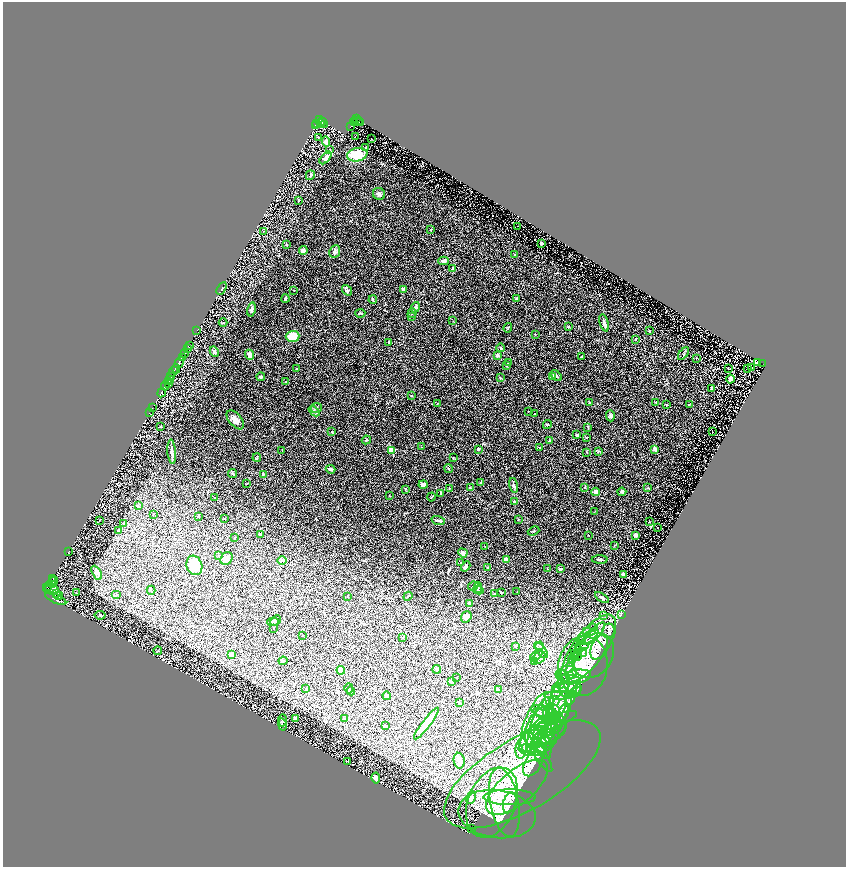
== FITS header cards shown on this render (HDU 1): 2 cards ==
NAXIS1  =                 1687
NAXIS2  =                 1730

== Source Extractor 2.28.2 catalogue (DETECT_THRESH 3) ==
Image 1687 x 1730 px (HDU 1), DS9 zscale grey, zoomed out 1/2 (1 PNG px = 2 x 2 image px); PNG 848 x 869 px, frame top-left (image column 2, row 1730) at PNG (3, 2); each listed source drawn as its Kron ellipse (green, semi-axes under 4 px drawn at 4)
Background 0.472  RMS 0.083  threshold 0.248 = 3 sigma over >= 5 px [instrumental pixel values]
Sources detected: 327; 24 cannot appear on this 1/2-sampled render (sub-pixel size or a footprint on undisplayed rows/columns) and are neither listed nor drawn; the other 303 listed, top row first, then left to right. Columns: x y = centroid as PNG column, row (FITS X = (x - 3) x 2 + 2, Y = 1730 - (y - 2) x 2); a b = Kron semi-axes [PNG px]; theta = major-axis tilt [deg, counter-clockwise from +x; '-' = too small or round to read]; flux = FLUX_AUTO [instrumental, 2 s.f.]
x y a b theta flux
357 119 3 1 - 120
319 120 2 2 - 400
357 121 7 4 -13 290
322 122 3 1 - 88
359 122 3 2 - 180
355 123 2 2 - 46
317 124 3 1 - 38
321 124 4 2 - 170
324 124 2 1 - 3.3
315 125 2 1 - 26
351 127 2 1 - 41
355 136 3 1 - 6.5
318 137 3 2 - 13
371 139 2 1 - 4.1
326 142 5 4 - 56
366 147 2 2 - 11
330 150 3 3 - 15
357 155 10 6 10 330
326 158 7 4 49 68
310 175 5 2 - 14
379 194 6 6 - 46
298 200 3 2 - 9.6
518 226 2 1 - 4.7
430 230 2 2 - 7.4
263 231 3 3 - 8.8
541 243 3 2 - 42
286 244 3 2 - 9.8
303 251 4 4 - 40
335 251 6 5 - 45
515 255 3 3 - 12
443 261 5 3 - 47
452 268 4 3 - 15
222 289 7 2 59 10
403 289 3 3 - 18
294 290 2 2 - 6.3
347 290 6 4 -52 33
285 298 4 3 - 19
516 298 3 2 - 11
373 299 4 3 - 13
415 307 5 4 - 29
251 309 7 3 78 40
360 313 5 3 - 18
412 313 5 2 - 12
412 316 4 2 - 9.8
453 321 3 2 - 5.6
223 323 4 3 - 15
604 323 9 3 -75 50
568 327 2 2 - 42
508 328 5 2 - 11
197 330 2 1 - 12
650 331 2 2 - 11
535 334 3 2 - 6.5
293 336 7 5 3 230
635 339 3 3 - 12
388 342 3 3 - 12
189 345 2 1 - 74
187 348 2 2 - 170
501 348 4 4 - 18
214 352 5 3 - 38
184 353 3 2 - 640
683 354 7 2 50 18
249 355 5 4 - 83
497 355 4 3 - 44
581 356 2 2 - 12
182 357 3 2 - 550
696 358 3 2 - 7.8
179 362 6 3 53 2100
757 362 3 1 - 6.8
508 363 2 2 - 16
763 364 2 2 - 28
507 366 2 2 - 7.3
728 368 2 1 - 8.2
752 368 3 1 - 5.3
176 369 5 3 - 1000
297 369 3 2 - 17
747 369 3 2 - 140
173 371 5 2 - 400
556 375 7 3 -44 26
553 376 3 3 - 41
171 377 3 2 - 160
261 377 4 4 - 22
500 378 4 3 - 15
731 379 4 4 - 130
170 380 4 2 - 320
169 381 2 1 - 210
286 381 2 2 - 5.3
168 383 3 2 - 180
165 386 5 3 - 770
711 388 4 2 - 9.3
162 393 5 2 - 1500
411 396 3 2 - 10
589 402 4 2 - 12
656 402 3 2 - 6.6
437 403 3 2 - 6.1
666 405 3 2 - 10
689 405 2 2 - 13
152 408 2 1 - 22
317 408 5 5 - 39
314 411 6 4 -38 42
528 412 2 1 - 4.5
149 413 2 1 - 25
534 414 2 2 - 5.9
610 416 5 4 - 30
235 420 11 6 -51 100
547 425 5 3 - 17
161 426 2 2 - 13
588 427 3 2 - 13
332 432 4 2 - 15
712 432 2 2 - 5.7
577 435 3 2 - 21
586 438 4 2 - 7.9
366 440 4 3 - 16
550 440 2 2 - 21
421 447 3 2 - 5.3
540 448 2 2 - 17
478 449 3 3 - 15
655 449 2 2 - 100
392 450 3 2 - 480
282 451 2 1 - 3.9
598 451 4 3 - 15
172 452 12 3 -85 63
587 452 3 2 - 7.9
257 458 4 2 - 14
453 458 3 2 - 7.3
448 468 4 2 - 8.9
331 469 5 3 - 39
233 474 5 3 - 13
263 474 4 2 - 8.5
481 482 2 2 - 10
247 483 3 2 - 8.5
423 484 4 4 - 53
514 485 8 4 -78 34
470 487 3 3 - 9.9
585 487 3 2 - 10
449 488 3 3 - 11
648 488 3 2 - 9.4
405 489 2 2 - 7.8
596 492 4 3 - 61
622 492 4 4 - 25
440 494 2 2 - 22
389 496 2 2 - 5.5
431 497 4 2 - 11
215 498 3 2 - 9
515 501 4 3 - 20
138 506 3 2 - 11
595 511 2 1 - 4.7
153 514 2 2 - 6.4
198 516 2 2 - 18
224 518 3 2 - 7.7
518 519 3 2 - 7
99 520 3 2 - 5.2
438 520 7 3 -15 37
649 522 2 2 - 6.1
124 524 4 3 - 29
658 527 2 2 - 21
118 531 3 3 - 34
533 531 6 2 22 11
261 534 3 2 - 21
588 535 2 1 - 4.4
635 535 3 3 - 64
235 538 2 1 - 4.7
615 545 3 3 - 9.7
485 546 3 2 - 5.8
68 552 4 2 - 7.3
463 553 5 3 - 88
219 556 3 3 - 8.9
227 559 7 5 52 80
506 559 4 3 - 53
600 560 8 2 -1 26
282 561 5 3 - 22
461 563 2 1 - 6.1
194 565 10 7 -70 330
466 566 5 3 - 32
488 567 2 2 - 8.9
547 569 2 2 - 4.4
560 569 3 2 - 46
97 573 8 4 -60 40
623 574 3 3 - 59
53 579 3 2 - 740
52 582 6 4 32 2600
53 585 3 2 - 580
473 586 5 2 - 15
48 588 2 1 - 260
478 588 5 4 - 28
51 589 8 5 -16 2900
151 590 4 2 - 11
478 590 5 3 - 15
517 591 3 2 - 6
76 593 2 2 - 6.3
494 593 2 2 - 11
501 593 3 2 - 8.2
56 594 4 3 - 960
116 595 5 2 - 16
59 596 4 2 - 920
347 596 3 2 - 6
408 596 5 2 - 11
602 598 7 3 -33 31
56 599 11 4 -25 4900
470 603 3 3 - 20
100 615 5 2 - 14
604 615 3 3 - 11
621 615 3 2 - 21
466 617 6 5 - 57
276 621 6 3 43 22
273 622 6 4 -1 25
273 628 2 2 - 4.6
594 628 3 2 - 10
608 631 7 6 - 67
587 632 4 3 - 17
595 634 14 5 48 160
303 635 2 1 - 3.7
403 637 2 2 - 6.1
588 637 12 5 33 100
540 646 4 3 - 20
582 646 7 4 8 73
516 647 4 3 - 13
599 647 13 7 65 160
579 649 3 1 - 13
589 649 40 16 53 730
541 650 9 4 -52 59
158 651 4 2 - 9.6
582 652 5 4 - 6.8
231 654 3 3 - 70
575 654 2 1 - 6.1
536 655 7 3 34 41
577 656 5 3 - 0.83
593 656 24 19 53 330
539 657 7 5 42 70
575 657 2 1 - 9
573 658 2 1 - 11
283 661 4 3 - 18
572 661 2 1 - 7.8
534 662 3 2 - 13
583 666 30 24 80 640
437 669 4 3 - 14
566 669 10 4 35 69
341 670 4 4 - 88
571 672 6 6 - 77
570 675 4 3 - 29
562 676 7 5 -39 57
576 677 15 7 9 190
457 678 2 1 - 7.3
574 679 7 3 -15 34
451 682 4 2 - 13
560 684 5 3 - 28
306 688 3 3 - 11
349 688 5 3 - 22
572 688 6 3 36 43
556 689 4 1 - 10
564 689 8 5 85 76
578 689 5 4 - 25
498 690 4 2 - 36
351 691 4 3 - 17
575 692 7 4 33 37
559 695 14 3 2 92
387 696 4 2 - 24
570 700 5 3 - 30
555 701 5 4 - 47
558 701 18 8 79 320
459 702 2 2 - 50
547 703 6 4 85 38
559 711 21 9 64 370
543 712 12 5 -16 110
552 714 9 8 - 190
543 715 11 4 -26 96
562 715 13 5 67 85
295 718 3 3 - 76
344 719 3 3 - 17
282 720 6 4 87 25
556 721 23 6 21 150
537 722 32 12 68 620
426 723 19 4 53 280
555 724 5 5 - 26
282 725 6 3 -75 17
552 725 9 4 70 68
385 726 4 3 - 15
537 727 28 7 74 390
542 727 22 14 61 610
555 727 10 5 42 40
548 729 20 13 27 390
549 734 19 8 31 180
547 738 9 6 -21 64
539 739 22 14 34 510
542 742 17 8 -73 130
546 742 7 4 -49 24
539 747 10 4 -65 62
526 748 7 3 7 54
521 749 10 5 83 94
541 750 12 5 77 57
538 751 24 6 -58 160
348 761 2 2 - 6.8
459 761 8 5 -81 64
533 763 14 8 59 130
522 774 88 36 30 1600
376 778 5 3 - 51
517 787 38 17 40 410
510 797 26 8 0 150
471 798 6 4 64 37
492 802 37 23 67 730
504 802 35 14 -79 400
510 803 11 6 73 53
497 814 39 24 -8 580
471 828 2 2 - 5.4
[24 sub-pixel or undisplayed-footprint detections neither listed nor drawn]